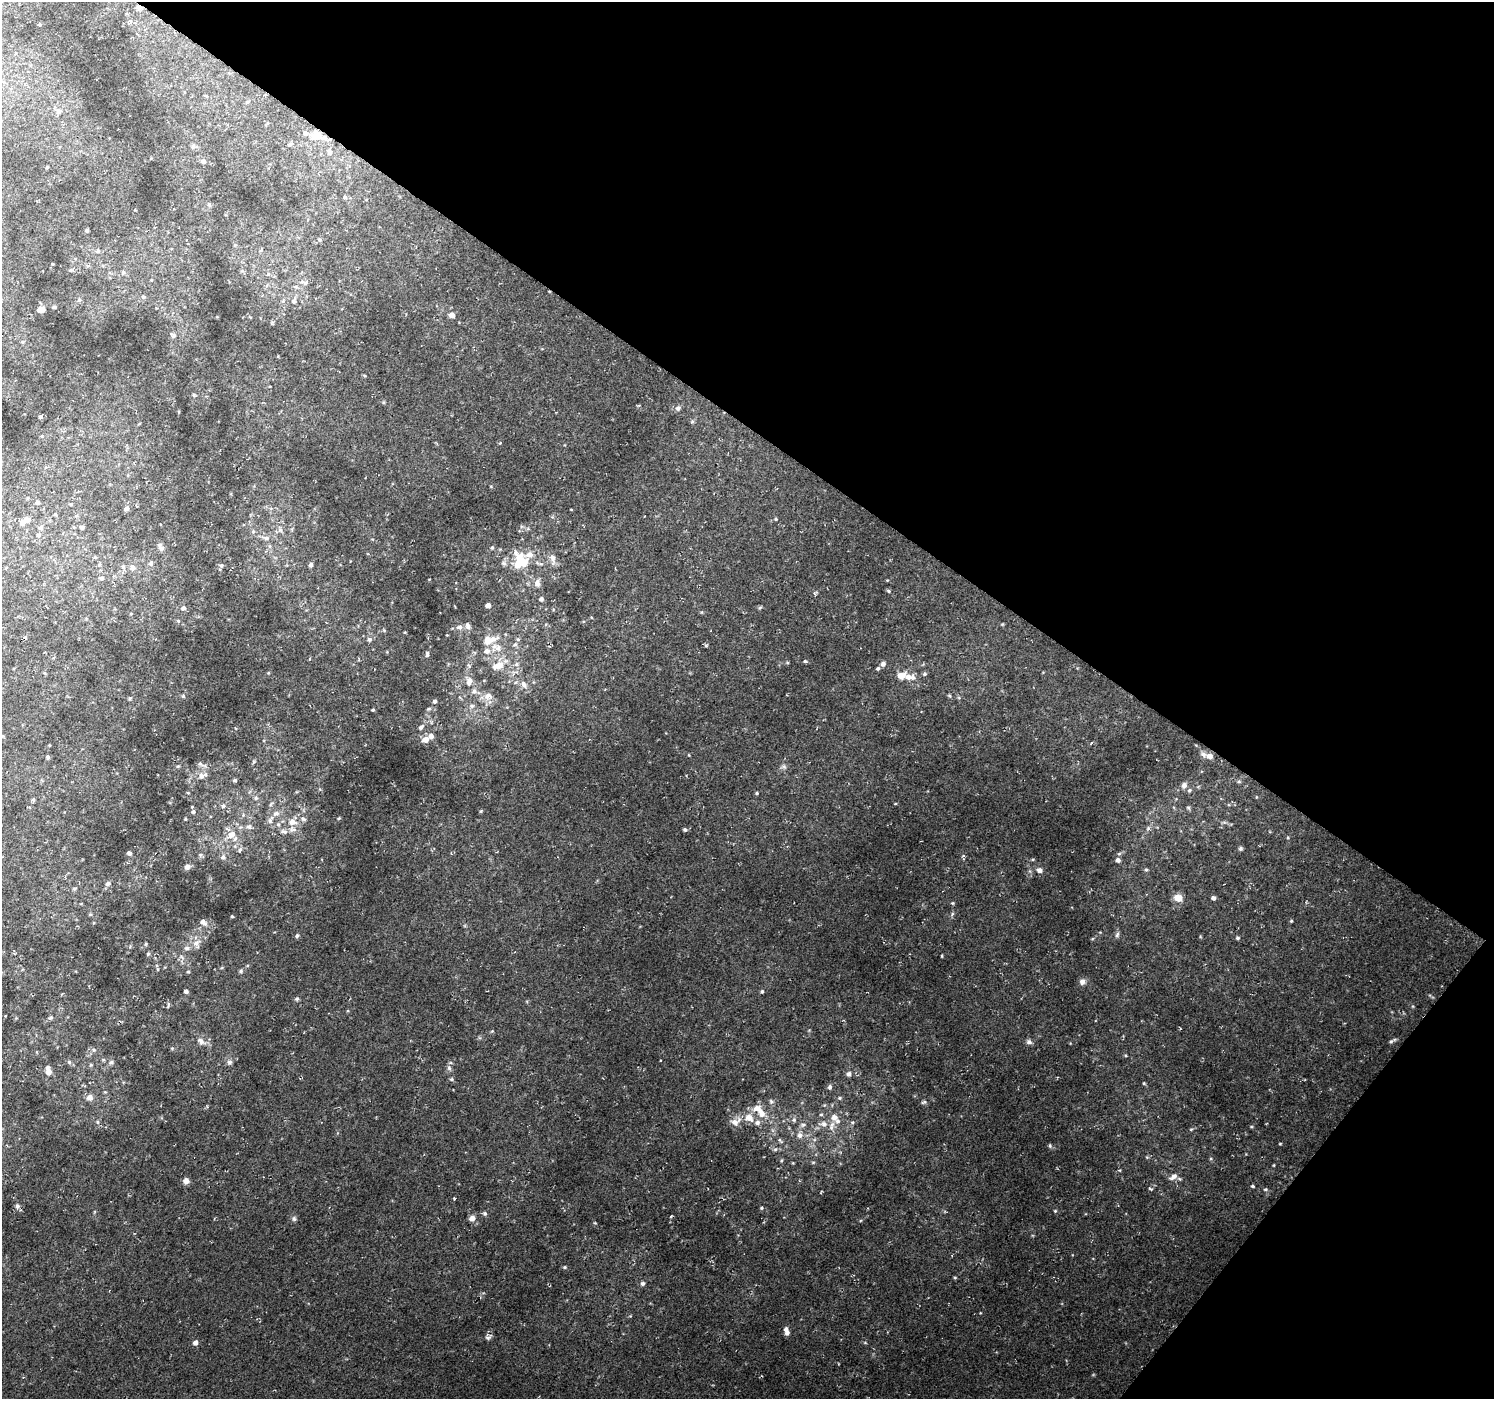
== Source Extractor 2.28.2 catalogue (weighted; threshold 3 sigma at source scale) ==
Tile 8 of 4 x 4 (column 4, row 2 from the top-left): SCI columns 4477-5968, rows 2973-4369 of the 5971 x 6010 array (HDU 1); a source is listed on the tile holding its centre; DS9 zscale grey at full resolution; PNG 1496 x 1401 px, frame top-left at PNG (2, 2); no overlay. Shown black and unused: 35% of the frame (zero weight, under 2 of 3 exposures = <1% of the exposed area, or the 3 px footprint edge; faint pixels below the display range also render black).
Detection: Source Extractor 2.28.2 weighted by HDU 2 'WHT'; one run over the whole footprint, this tile lists its part. Background 0.021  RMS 0.0065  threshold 0.0291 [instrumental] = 3 sigma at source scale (4.5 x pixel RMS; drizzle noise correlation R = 1.50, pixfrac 1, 0.0396/0.0396 arcsec/px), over >= 5 px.
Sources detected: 257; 21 inside a brighter listed object's ellipse — not listed separately; the other 236 listed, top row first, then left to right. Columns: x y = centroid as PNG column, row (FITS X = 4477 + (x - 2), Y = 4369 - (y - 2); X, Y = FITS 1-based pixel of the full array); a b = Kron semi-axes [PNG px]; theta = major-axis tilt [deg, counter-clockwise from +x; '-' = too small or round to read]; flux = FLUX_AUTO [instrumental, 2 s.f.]
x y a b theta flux
139 7 8 6 -20 2.2
40 24 4 3 - 0.77
206 96 5 3 - 0.64
247 102 5 4 - 0.87
58 111 8 7 - 2.7
305 133 6 6 - 2.3
316 135 10 9 - 8.2
290 144 6 4 22 1.2
193 146 7 6 - 1.7
330 152 8 6 -84 2
203 161 5 5 - 2.8
47 167 4 3 - 0.66
345 197 5 5 - 1.2
209 204 6 5 - 1
87 230 4 3 - 1
320 239 6 5 - 0.93
261 250 5 4 - 0.74
98 251 7 6 - 1.8
71 270 6 5 - 1.1
123 273 6 5 - 1.3
268 274 6 5 - 1.2
151 280 4 4 - 0.56
302 282 8 7 - 2.3
296 287 6 4 -1 1.1
143 297 5 5 - 1.2
79 300 5 5 - 1.1
283 301 6 4 46 1.1
294 301 9 7 75 2.5
54 307 5 3 - 1.1
41 310 7 5 14 6.2
452 315 6 5 - 3.7
173 335 8 7 - 1.8
22 342 5 4 - 1
364 375 5 3 - 0.55
678 408 8 6 26 1.9
40 417 5 4 - 0.84
692 421 6 5 - 0.95
139 424 5 3 - 0.56
500 443 4 3 - 0.58
28 498 4 4 - 0.66
37 503 6 5 - 1.4
71 504 5 3 - 0.66
127 508 6 5 - 2.2
571 509 3 2 - 0.49
27 519 8 7 - 3.6
776 519 4 4 - 0.64
82 527 5 5 - 1.3
41 528 6 6 - 1.8
528 529 6 4 -19 1
280 530 7 4 -34 1.5
38 535 6 5 - 1.3
266 538 12 6 -8 2.9
270 546 6 4 -89 1.1
161 548 8 7 - 2.4
492 548 5 4 - 0.93
95 557 5 4 - 0.7
553 558 15 7 -77 3.9
520 561 21 18 -83 24
151 563 6 5 - 1.9
100 564 6 3 69 0.8
221 565 6 5 - 1.1
311 565 5 4 - 1.8
123 567 9 5 -76 1.9
132 568 9 8 - 3.3
101 578 7 5 1 1.3
537 583 10 8 85 3.4
889 591 6 4 -28 0.99
541 599 5 5 - 1.9
488 605 4 4 - 3.3
760 607 6 4 20 0.91
183 608 6 5 - 2
591 617 4 3 - 0.48
178 621 5 4 - 0.83
1002 624 6 3 -17 0.64
459 627 9 7 9 2.6
384 630 4 4 - 0.72
405 632 4 3 - 0.48
369 639 6 6 - 1.8
488 640 13 10 -88 6.8
515 645 7 5 47 1.4
498 648 15 11 20 7.2
427 654 7 4 83 1.1
805 661 3 3 - 4.4
787 662 5 3 - 0.71
516 664 7 5 2 1.7
883 664 6 5 - 2.3
498 665 18 9 21 8.5
469 666 7 4 -59 1.1
878 668 5 4 - 1.1
924 674 6 5 - 1.1
901 675 9 7 17 6.4
469 681 11 7 75 4.5
524 684 11 7 -59 3.6
474 691 8 7 - 2.8
183 696 5 5 - 0.95
488 696 12 9 40 5.2
949 696 5 4 - 0.88
130 698 6 4 19 0.75
435 701 4 4 - 1.5
472 706 7 5 20 1.7
429 709 7 4 19 0.98
373 710 3 3 - 0.73
421 727 8 5 45 1.8
3 736 5 4 - 0.61
426 739 8 6 25 5
1091 743 4 3 - 0.69
49 745 3 2 - 0.42
689 755 5 3 - 0.48
1209 756 7 5 -10 3.9
48 757 5 4 - 0.98
253 762 6 4 71 0.79
200 764 10 6 -31 2.1
178 766 5 4 - 0.73
784 766 8 4 -53 1.3
201 776 10 8 44 3.9
235 780 5 4 - 1.2
1239 781 6 4 0 0.93
1184 785 9 7 69 2.4
1189 790 6 5 - 1.1
188 793 4 3 - 0.55
757 793 4 3 - 0.83
256 798 7 6 - 1.6
33 800 5 5 - 0.9
271 804 7 4 53 1.2
895 804 4 3 - 0.53
223 806 6 6 - 1.7
192 807 3 3 - 0.57
1188 807 6 5 - 0.99
481 811 5 3 - 0.88
193 812 5 5 - 1.3
276 813 10 7 23 3.6
339 818 5 3 - 0.63
185 819 4 3 - 0.6
303 819 10 6 -35 2.4
270 821 9 6 85 2.4
292 822 10 8 -13 5.6
278 824 7 5 68 1.7
249 827 8 7 - 2.2
1148 828 6 5 - 1.4
685 830 5 4 - 1.1
284 831 12 5 -14 2.7
231 834 14 10 34 7.3
1288 837 5 3 - 0.63
1240 848 6 6 - 1.2
240 849 8 4 58 1.2
129 853 4 4 - 2
1119 854 6 4 2 0.97
200 855 6 5 - 1.3
223 857 7 7 - 2.4
1033 859 5 4 - 0.66
1118 860 5 5 - 2.3
187 867 7 6 - 2.5
1039 870 6 6 - 2.8
1146 870 6 4 -74 1.1
108 884 7 6 - 2.1
74 888 7 4 8 1
1178 898 8 7 - 7.3
1213 898 5 5 - 1.8
952 903 5 4 - 0.78
90 914 5 5 - 0.88
232 916 4 3 - 0.64
1291 921 4 3 - 0.65
203 922 9 6 -44 3.2
1117 935 8 5 72 1.6
297 936 6 4 63 1.1
1237 938 5 4 - 1.2
196 943 13 7 38 4.7
146 944 5 4 - 0.78
148 954 6 4 73 1.1
942 956 4 3 - 0.53
157 969 5 3 - 0.64
241 971 6 5 - 1.2
188 972 4 4 - 0.73
1082 982 8 8 - 2.8
186 991 4 4 - 1.8
762 992 5 4 - 1
297 999 6 5 - 1.2
168 1006 9 2 80 0.83
50 1018 7 5 30 1.3
492 1031 4 4 - 0.68
201 1041 12 7 -39 3.8
1391 1041 7 5 45 1.2
1029 1042 8 6 -17 1.8
172 1048 6 4 0 0.69
94 1050 6 5 - 1.3
1125 1055 5 3 - 0.67
660 1060 3 2 - 0.47
69 1062 6 5 - 1.2
111 1062 6 6 - 1.4
229 1062 8 7 - 2
449 1068 8 6 -73 1.9
48 1071 7 5 -78 6.2
849 1074 6 5 - 2.2
451 1079 6 5 - 1
1144 1083 5 4 - 0.72
830 1087 7 6 - 1.5
90 1098 9 8 - 3.2
840 1098 6 4 21 0.98
771 1101 7 5 -69 1.5
761 1113 14 10 -60 7.8
821 1114 5 4 - 0.9
834 1117 12 9 -46 5.6
749 1118 15 12 -38 7.4
794 1120 7 6 - 1.8
98 1122 6 4 -88 0.93
735 1122 16 10 27 5.7
852 1122 5 5 - 1
824 1124 12 8 0 4.5
803 1125 9 5 6 1.9
1191 1129 6 3 19 0.84
800 1135 9 7 11 3.8
780 1141 10 5 -43 1.9
1050 1146 6 4 -89 0.98
775 1149 6 5 - 1.4
1147 1157 5 5 - 0.83
781 1160 5 4 - 0.85
813 1162 6 4 1 0.81
1274 1165 5 3 - 0.54
1173 1177 12 7 33 3.6
186 1181 6 6 - 3.9
1252 1186 5 3 - 0.91
1150 1189 7 2 -44 0.76
1265 1189 6 4 2 0.98
17 1206 7 7 - 1.7
761 1208 5 4 - 0.86
1055 1211 5 4 - 0.78
485 1213 5 5 - 1.3
472 1218 7 6 - 3.8
294 1219 7 6 - 1.6
565 1267 5 4 - 0.81
955 1277 4 4 - 0.7
643 1283 6 5 - 1.6
787 1333 6 5 - 2.3
488 1337 9 6 21 2.1
195 1343 6 5 - 2.8
865 1343 5 3 - 0.66
Overlapping masked pixels (flux is a lower limit): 2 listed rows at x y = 139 7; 316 135
Unlisted compact peaks at least as high as the median listed source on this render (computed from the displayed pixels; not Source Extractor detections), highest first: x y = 924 1102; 1280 1144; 454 1199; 706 645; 595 1223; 1119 1170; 1252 1127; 1200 936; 491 486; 963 856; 429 579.